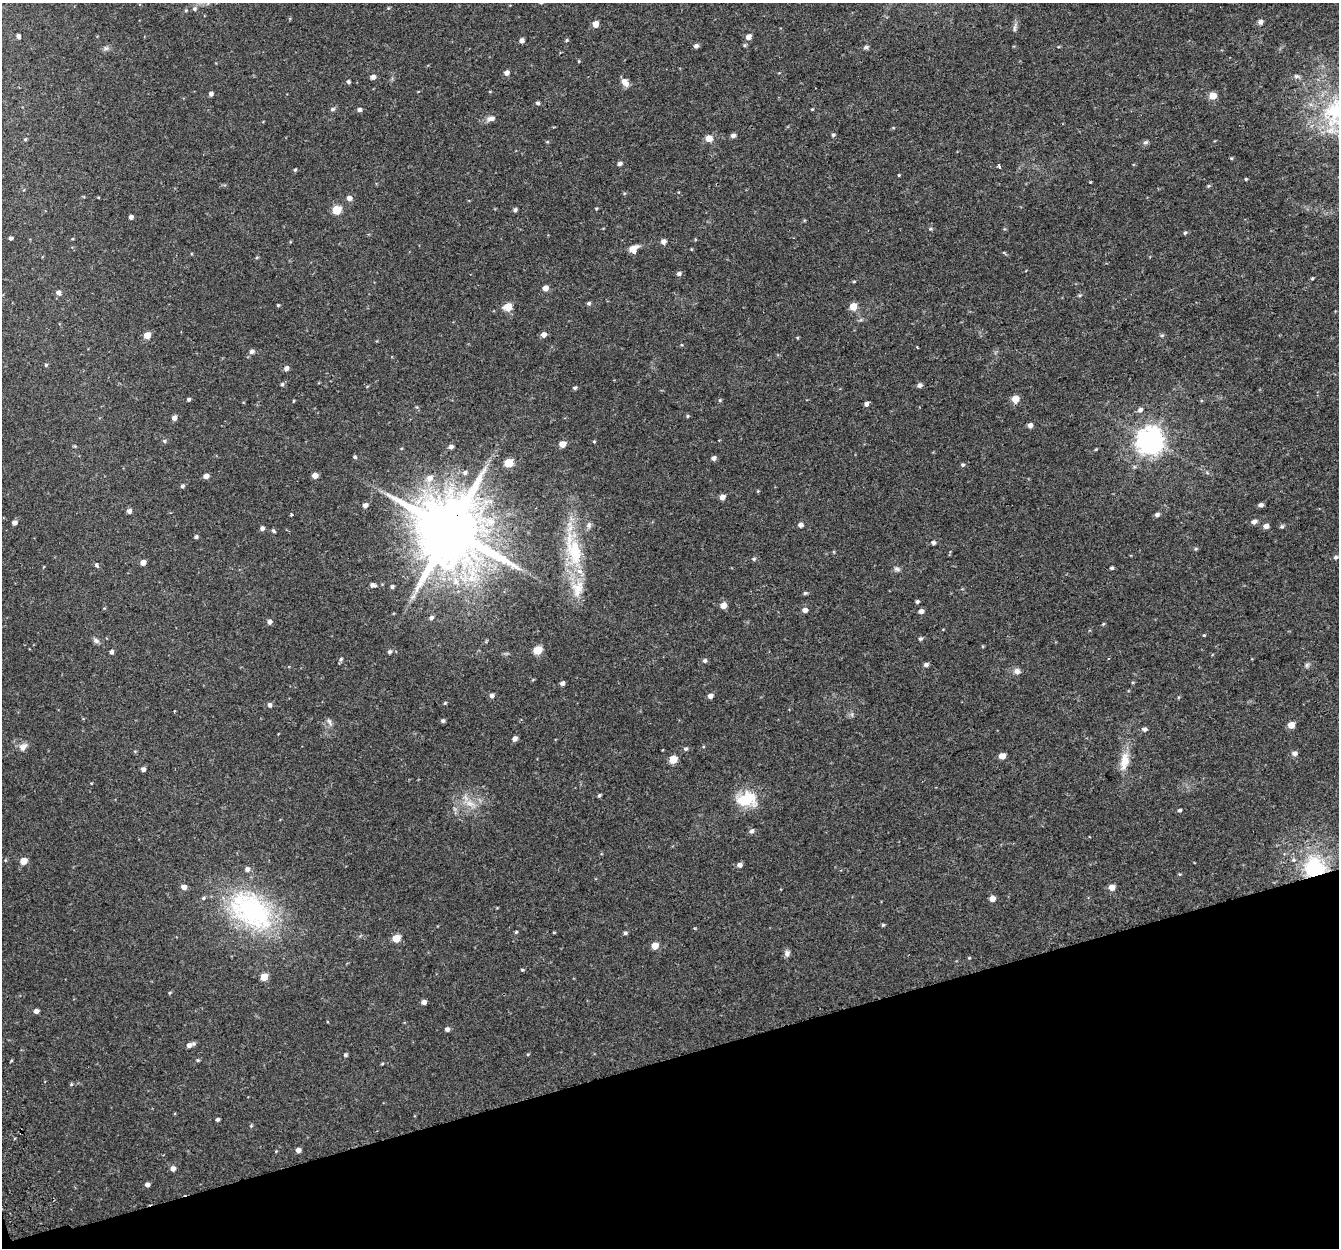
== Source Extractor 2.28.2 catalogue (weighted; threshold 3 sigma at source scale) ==
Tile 14 of 4 x 4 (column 2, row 4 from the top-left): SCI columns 1392-2728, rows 83-1328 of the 5459 x 5201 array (HDU 1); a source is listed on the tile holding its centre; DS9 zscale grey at full resolution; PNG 1341 x 1250 px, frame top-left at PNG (2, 3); no overlay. Shown black and unused: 15% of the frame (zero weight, under 2 of 3 exposures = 3% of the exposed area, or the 3 px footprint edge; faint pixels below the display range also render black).
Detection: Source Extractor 2.28.2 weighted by HDU 2 'WHT'; one run over the whole footprint, this tile lists its part. Background 0.0422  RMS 0.0052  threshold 0.0233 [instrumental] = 3 sigma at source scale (4.5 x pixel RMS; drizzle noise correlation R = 1.50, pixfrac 1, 0.0396/0.0396 arcsec/px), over >= 5 px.
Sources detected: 206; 6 inside a brighter listed object's ellipse — not listed separately; the other 200 listed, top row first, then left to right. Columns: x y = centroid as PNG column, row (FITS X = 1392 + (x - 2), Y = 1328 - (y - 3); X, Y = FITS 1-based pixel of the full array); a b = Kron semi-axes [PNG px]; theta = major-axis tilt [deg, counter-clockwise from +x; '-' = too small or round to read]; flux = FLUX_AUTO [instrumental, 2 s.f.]
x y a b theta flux
388 8 4 4 - 0.49
194 9 6 6 - 1.1
1260 22 5 5 - 2.2
595 24 5 4 - 5.5
1015 28 13 4 84 1.4
18 36 4 3 - 1.7
749 37 5 4 - 3.7
521 40 5 4 - 2.1
567 40 5 4 - 0.59
696 46 5 4 - 1.7
866 47 6 5 - 1.2
106 48 7 5 -29 1.2
579 61 4 3 - 0.42
506 73 5 5 - 2.4
1297 76 9 5 -16 1.3
373 77 5 4 - 2.3
348 82 5 4 - 0.93
626 84 7 5 62 2.6
490 92 4 3 - 0.36
211 94 4 4 - 1.5
1212 96 5 5 - 7.9
538 103 4 4 - 1.2
333 109 6 5 - 0.95
812 109 3 3 - 0.39
359 110 5 4 - 1.5
1337 111 50 36 36 55
491 119 10 6 11 2.7
833 135 5 4 - 0.82
733 136 5 4 - 1.8
709 138 5 5 - 6.5
25 139 5 4 - 0.61
547 142 5 3 - 0.54
1145 142 7 6 - 1.2
1231 158 5 4 - 0.49
619 164 5 4 - 1.6
999 167 4 3 - 5.6
295 170 4 3 - 0.74
899 175 3 3 - 0.42
1246 179 4 3 - 0.53
1208 186 5 4 - 0.58
349 198 6 5 - 2.3
596 209 4 3 - 0.49
337 210 5 5 - 20
515 210 5 4 - 1.1
131 217 4 4 - 1.7
930 229 5 5 - 0.62
1185 233 5 4 - 0.72
10 238 4 4 - 1.1
663 241 5 5 - 2.2
691 249 4 3 - 0.38
633 250 9 7 85 5.1
257 257 5 3 - 0.51
679 274 6 5 - 1.4
1312 278 4 4 - 0.52
854 281 5 3 - 0.45
545 288 5 4 - 3.8
58 292 6 5 - 1.8
1080 295 5 4 - 0.62
589 303 5 5 - 0.94
278 305 4 3 - 0.49
853 306 5 5 - 7.5
508 307 6 5 - 13
147 335 5 4 - 6.8
543 335 5 5 - 2.8
1162 335 6 4 -4 0.77
917 347 3 2 - 0.59
252 351 6 5 - 1.6
46 365 4 4 - 0.69
286 368 5 5 - 2
282 384 5 4 - 0.89
919 385 5 5 - 1.7
575 388 5 4 - 0.86
189 399 4 4 - 0.91
1015 399 5 5 - 8.4
720 400 5 3 - 0.54
294 401 4 3 - 0.45
866 404 4 4 - 1.8
417 407 5 5 - 0.64
1140 410 6 5 - 1.7
687 416 5 4 - 0.62
174 418 5 5 - 2.5
1030 425 5 4 - 2.3
1150 440 8 8 - 590
164 441 6 5 - 0.93
594 441 4 4 - 0.5
562 444 5 5 - 5.2
451 447 5 4 - 1.8
1096 449 4 3 - 0.46
355 457 5 4 - 0.82
714 458 5 4 - 1.9
508 463 5 5 - 18
962 465 4 4 - 0.89
465 472 6 5 - 1.3
315 475 5 4 - 3.4
206 476 5 4 - 2.9
430 478 9 8 - 3.6
182 486 5 4 - 1.1
722 497 5 5 - 2.7
365 505 5 5 - 2
1261 505 5 4 - 1.8
129 511 5 5 - 1.9
291 514 4 3 - 0.5
1157 515 6 4 23 1.5
1254 522 6 5 - 1.9
14 523 5 4 - 2.1
589 525 8 7 - 1.5
801 525 5 4 - 2.4
1266 526 5 5 - 2.8
1282 527 5 5 - 0.96
262 528 5 4 - 1.7
450 530 19 18 - 5500
274 531 6 4 -29 0.69
196 537 4 4 - 1
933 542 5 4 - 1.5
1196 549 5 5 - 0.65
574 550 52 19 -73 30
1336 557 5 5 - 0.93
754 559 5 4 - 0.81
143 562 5 4 - 3.1
96 565 4 3 - 2.4
1112 568 4 4 - 0.92
897 569 9 6 -15 1.4
456 581 11 9 77 5
372 585 5 4 - 2
392 587 4 4 - 1.1
805 593 5 4 - 0.82
413 596 11 6 60 2.3
917 602 5 4 - 0.9
723 605 5 5 - 4.5
805 610 5 5 - 2.3
921 611 5 5 - 2
431 618 6 5 - 1.4
269 622 5 5 - 1.9
1103 624 4 3 - 0.5
1204 635 4 3 - 0.44
920 639 5 4 - 0.92
96 641 9 7 -26 1.5
538 650 5 5 - 14
112 652 5 4 - 1.3
389 652 5 5 - 1.1
341 659 6 5 - 0.87
705 661 5 5 - 1.3
926 665 5 4 - 1.7
1307 665 7 5 46 1.1
1017 671 8 8 - 2
562 683 4 4 - 1.8
492 696 5 5 - 1.7
710 696 5 4 - 2.5
445 703 5 4 - 0.54
270 705 5 4 - 1.6
443 721 5 4 - 1.2
329 722 11 5 -65 1.6
1291 725 5 5 - 6
1144 729 6 5 - 1.4
515 739 5 4 - 2.4
23 747 12 8 45 2.9
685 749 5 5 - 1
1294 753 6 5 - 1.9
1002 756 5 4 - 5.1
673 759 5 5 - 12
1124 761 27 11 79 8.3
143 769 4 4 - 1.8
599 795 5 4 - 0.78
746 799 26 18 4 16
470 803 13 7 -12 4.5
1180 810 4 4 - 0.86
752 831 6 5 - 1.5
23 861 5 5 - 7.9
739 865 5 5 - 2.2
1314 868 20 19 - 37
1180 874 4 4 - 0.5
184 887 5 5 - 2.9
1112 887 5 5 - 4.5
992 899 5 4 - 4.5
251 910 57 38 -35 80
883 925 4 4 - 0.71
516 932 4 4 - 0.57
554 932 4 3 - 0.45
625 933 5 4 - 0.9
396 938 5 5 - 11
655 946 5 5 - 7.1
787 953 8 6 75 1.9
522 970 4 3 - 0.59
264 977 5 5 - 8.6
170 993 4 4 - 0.56
424 1002 5 4 - 2.2
36 1011 5 4 - 2.2
447 1029 5 4 - 1.7
189 1045 5 4 - 2.2
528 1054 5 3 - 0.45
345 1055 4 4 - 0.95
198 1060 4 4 - 0.61
382 1064 5 3 - 0.47
71 1084 5 4 - 0.57
217 1120 4 3 - 0.97
251 1126 5 4 - 0.54
298 1150 4 4 - 2.5
276 1151 4 3 - 0.4
173 1169 6 5 - 2.2
147 1185 4 4 - 2
Overlapping masked pixels (flux is a lower limit): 2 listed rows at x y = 450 530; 1314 868
Isophote crosses this tile's border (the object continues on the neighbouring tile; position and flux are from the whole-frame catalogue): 1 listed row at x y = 1337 111